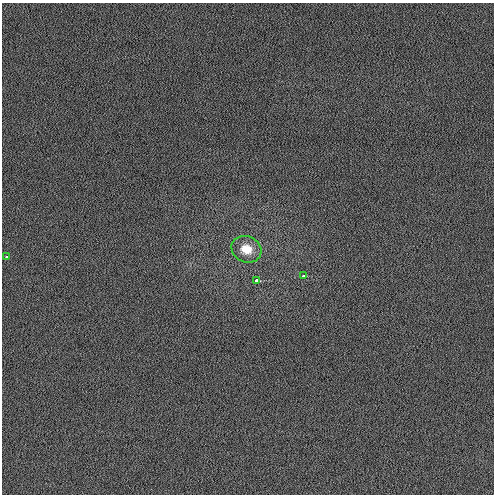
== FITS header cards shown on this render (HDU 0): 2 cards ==
NAXIS1  =                  492 / Axis length
NAXIS2  =                  492 / Axis length

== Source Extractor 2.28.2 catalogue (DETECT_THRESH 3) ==
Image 492 x 492 px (HDU 0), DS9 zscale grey, 1 PNG px = 1 image px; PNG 496 x 496 px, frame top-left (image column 1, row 492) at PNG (2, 3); each listed source drawn as its Kron ellipse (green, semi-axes under 4 px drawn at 4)
Background 1.19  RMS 3.2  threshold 9.63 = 3 sigma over >= 5 px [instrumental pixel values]
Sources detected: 4; all 4 listed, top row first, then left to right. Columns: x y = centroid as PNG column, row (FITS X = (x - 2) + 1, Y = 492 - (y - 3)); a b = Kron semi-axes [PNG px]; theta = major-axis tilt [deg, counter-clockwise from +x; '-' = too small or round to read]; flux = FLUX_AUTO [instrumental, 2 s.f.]
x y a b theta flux
246 249 15 13 -24 3700
6 257 3 3 - 660
303 276 3 3 - 920
256 280 4 3 - 2600